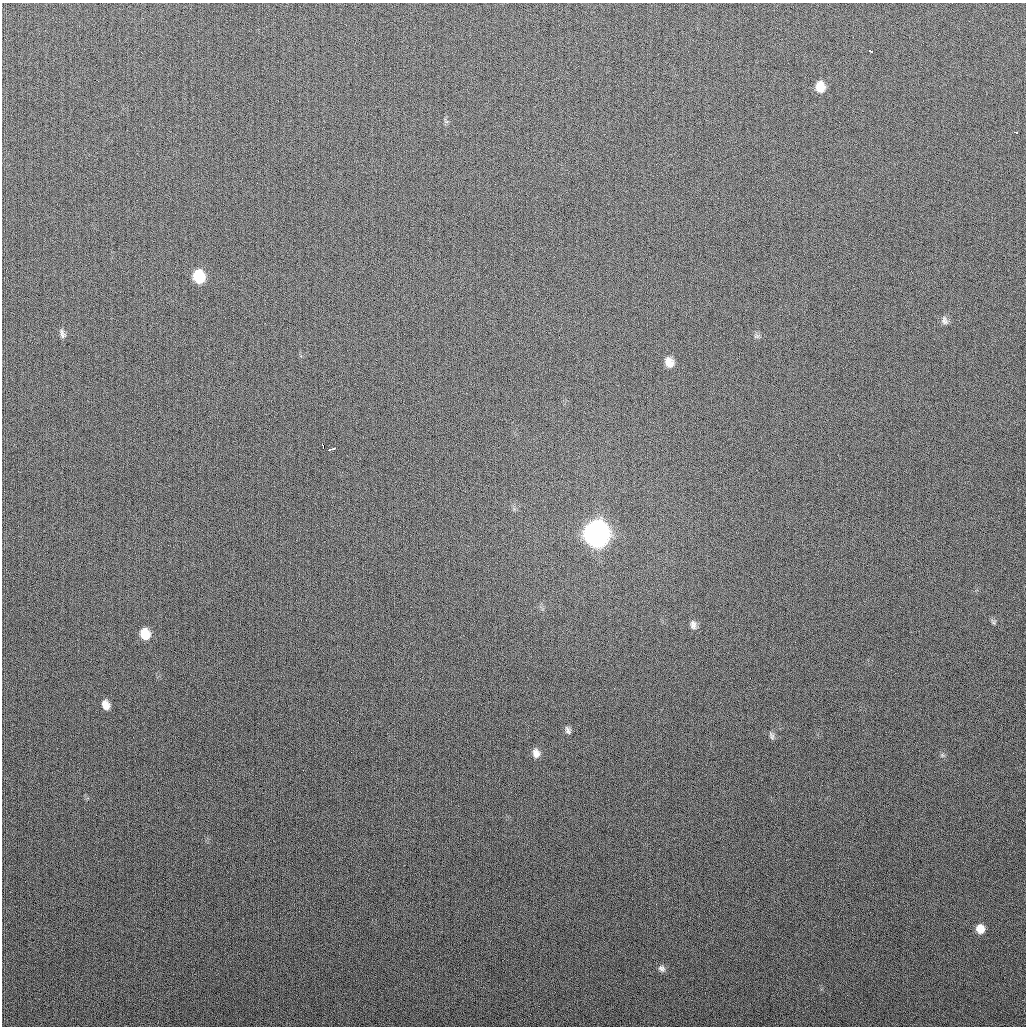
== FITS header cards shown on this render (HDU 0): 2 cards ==
NAXIS1  =                 1024
NAXIS2  =                 1024

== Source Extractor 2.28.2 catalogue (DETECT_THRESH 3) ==
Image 1024 x 1024 px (HDU 0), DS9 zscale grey, 1 PNG px = 1 image px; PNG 1028 x 1028 px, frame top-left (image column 1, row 1024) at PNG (2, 3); no overlay
Background 267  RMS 10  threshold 31.1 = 3 sigma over >= 5 px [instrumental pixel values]
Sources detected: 20; all 20 listed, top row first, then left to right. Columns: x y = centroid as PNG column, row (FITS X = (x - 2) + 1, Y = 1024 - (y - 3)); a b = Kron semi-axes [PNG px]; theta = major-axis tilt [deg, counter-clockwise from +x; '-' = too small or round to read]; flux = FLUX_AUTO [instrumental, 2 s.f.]
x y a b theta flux
870 51 4 3 - 4800
820 87 11 9 -87 10000
1015 132 4 2 - 3100
199 276 12 9 -74 26000
945 320 12 8 -70 2800
62 334 11 6 -71 2500
757 336 9 3 5 1300
669 362 11 9 -65 6900
322 445 5 3 - 8000
331 449 7 3 15 6000
597 534 12 11 - 830000
993 622 7 6 - 1500
693 625 12 8 -82 3400
145 634 10 8 -71 14000
106 705 9 7 -65 6200
568 730 9 6 -67 2300
771 736 10 6 -69 2000
536 753 11 8 -74 4800
980 929 8 7 - 7800
662 968 9 8 - 2600